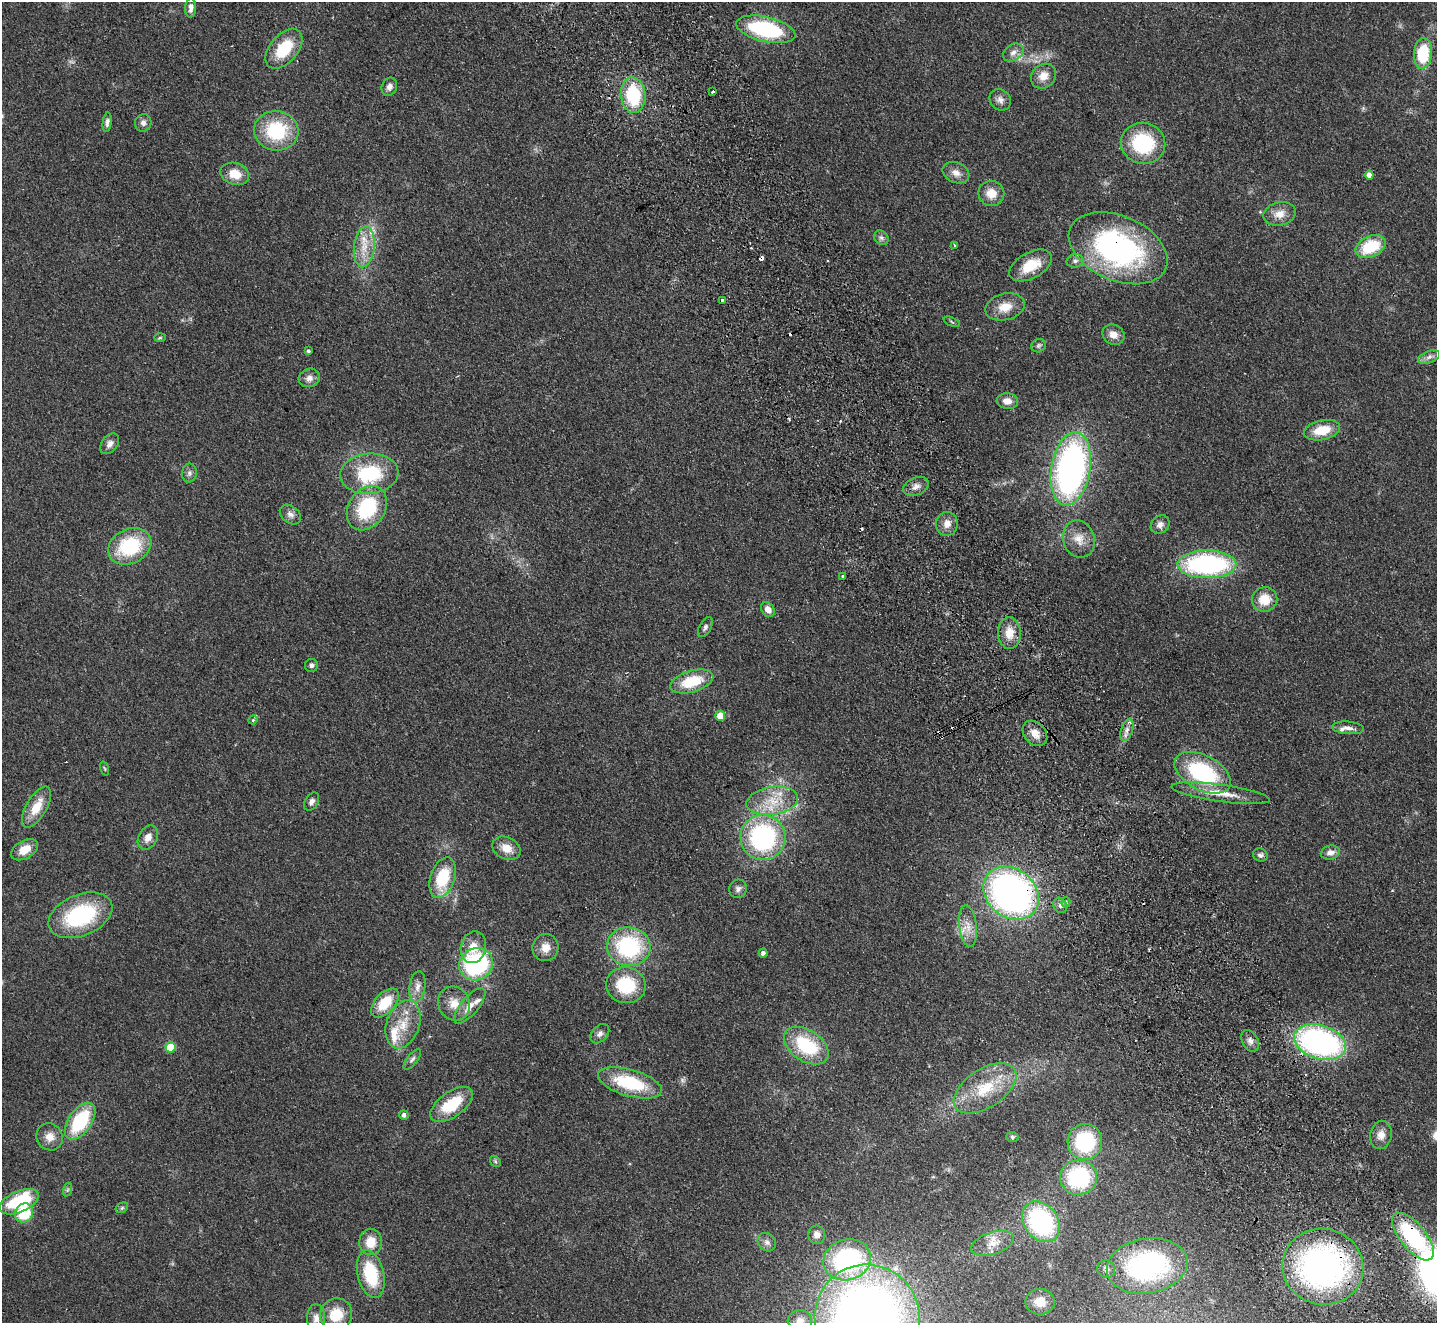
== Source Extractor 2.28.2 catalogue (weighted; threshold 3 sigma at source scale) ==
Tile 6 of 4 x 4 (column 2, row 2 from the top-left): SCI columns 1487-2921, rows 2963-4283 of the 5845 x 5791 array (HDU 1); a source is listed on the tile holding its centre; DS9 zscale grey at full resolution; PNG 1439 x 1325 px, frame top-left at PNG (2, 2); each listed source drawn as its Kron ellipse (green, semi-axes under 4 px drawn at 4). Shown black and unused: <1% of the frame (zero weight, under 2 of 3 exposures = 3% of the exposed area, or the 3 px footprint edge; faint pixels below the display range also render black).
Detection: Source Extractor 2.28.2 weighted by HDU 2 'WHT'; one run over the whole footprint, this tile lists its part. Background 0.102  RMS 0.0081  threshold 0.0365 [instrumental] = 3 sigma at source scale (4.5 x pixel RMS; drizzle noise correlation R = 1.50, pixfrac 1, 0.05/0.05 arcsec/px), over >= 5 px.
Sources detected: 142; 1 too faint to see at this stretch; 8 cosmic-ray / hot-pixel residue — neither listed nor drawn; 5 inside a brighter listed object's ellipse — not listed separately; the other 128 listed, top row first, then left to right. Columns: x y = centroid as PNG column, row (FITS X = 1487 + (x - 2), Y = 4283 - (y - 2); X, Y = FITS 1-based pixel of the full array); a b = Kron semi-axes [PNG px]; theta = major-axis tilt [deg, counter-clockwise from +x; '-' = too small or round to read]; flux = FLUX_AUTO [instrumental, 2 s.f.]
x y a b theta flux
191 8 10 5 88 3.4
766 29 30 12 -13 81
284 49 23 14 49 32
1013 52 11 8 34 4.8
1423 53 15 9 85 36
1043 76 13 11 42 8.8
389 87 9 7 68 3.6
713 92 3 3 - 1.9
633 95 18 12 -86 49
1000 100 11 10 - 4.5
107 122 10 4 84 2.5
143 123 9 8 - 3.3
276 131 22 19 -6 51
1143 143 22 20 -15 55
956 173 14 10 -24 6.2
235 174 15 11 -19 14
1369 175 4 4 - 4.3
991 193 13 12 - 10
1279 214 16 11 13 9.3
881 238 8 6 -44 2.3
954 245 3 2 - 0.88
364 247 20 10 84 14
1370 247 16 10 26 33
1118 248 52 32 -23 180
1075 261 8 6 11 2.6
1031 265 23 13 29 21
722 301 3 3 - 2.8
1005 307 20 13 14 13
951 322 8 3 -22 0.99
1113 335 11 9 -31 6.7
160 338 6 4 2 0.97
1039 346 7 6 - 1.9
308 351 4 4 - 1.6
1429 357 11 6 19 3.5
309 378 11 9 19 5
1007 401 11 8 -5 7
1322 430 18 10 12 20
110 444 11 7 53 4.2
1071 469 37 19 80 270
189 473 9 7 81 2.8
369 474 29 20 4 52
916 486 13 8 21 5
367 508 24 18 56 56
290 515 12 8 -39 4.4
947 524 12 10 82 7
1160 525 10 8 41 4.1
1079 539 19 15 -72 11
130 546 22 17 26 55
1207 564 29 14 0 140
842 577 3 3 - 1.6
1264 599 13 12 - 16
768 610 8 6 -53 5
705 627 11 6 62 2.4
1009 633 16 11 -88 11
311 665 6 6 - 2.2
692 681 22 10 16 28
720 716 5 5 - 12
253 720 5 4 - 1.1
1348 728 16 6 -5 4.7
1127 730 11 6 72 4.1
1035 733 14 10 -48 8.1
105 768 7 3 -71 0.91
1203 773 30 17 -28 79
1221 793 50 8 -8 19
772 801 26 14 9 22
312 802 10 6 58 3.3
36 807 23 10 60 17
763 837 23 22 - 120
148 838 13 9 60 6.3
506 848 15 11 -25 10
24 850 15 9 30 12
1330 852 9 7 11 4.4
1260 855 7 6 - 2.2
443 878 21 12 71 34
738 889 9 8 - 3.2
1011 893 30 24 -39 330
1066 902 5 4 - 1.6
1060 905 8 6 -58 2.7
80 915 33 20 22 75
968 926 21 8 -83 9.1
473 947 16 12 77 11
629 947 22 19 -7 78
545 948 13 13 - 8.6
763 953 4 4 - 2.3
476 964 17 15 30 99
626 985 20 18 -11 39
417 987 16 8 82 5.9
385 1003 17 10 48 24
454 1003 17 15 -60 12
470 1006 22 8 50 8.4
403 1024 25 16 70 19
600 1034 11 7 46 3.4
1250 1041 11 8 -62 4.1
1320 1042 27 17 -18 190
806 1046 25 15 -33 51
170 1047 5 5 - 22
412 1059 12 5 52 2.5
630 1083 33 13 -16 50
985 1088 35 19 33 35
452 1104 24 12 35 31
404 1115 5 4 - 2.5
80 1121 21 11 55 54
1381 1135 14 10 79 6.8
50 1137 14 13 - 8.2
1012 1137 6 5 - 1.3
1085 1142 18 17 - 59
495 1161 6 4 -47 1.2
1079 1177 18 17 - 67
67 1190 7 4 71 1.5
19 1202 21 10 24 52
122 1208 7 4 30 1.2
24 1213 10 8 52 32
1041 1222 22 17 -53 110
817 1235 9 8 - 5
1413 1237 29 12 -50 81
371 1242 13 11 89 14
767 1242 10 8 -43 3.4
992 1243 22 11 18 10
847 1260 24 20 19 120
1147 1266 40 27 9 130
1323 1267 41 38 -13 240
1106 1269 9 8 - 3.4
371 1274 24 13 -76 42
1040 1302 14 13 - 11
336 1315 17 15 54 20
316 1318 14 9 -90 5.4
867 1318 53 52 - 800
800 1320 12 10 -1 5.9
Overlapping masked pixels (flux is a lower limit): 5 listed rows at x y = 1118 248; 1011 893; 1320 1042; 1413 1237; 1323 1267
Isophote crosses this tile's border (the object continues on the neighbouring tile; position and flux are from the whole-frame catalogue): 2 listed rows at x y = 867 1318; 800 1320